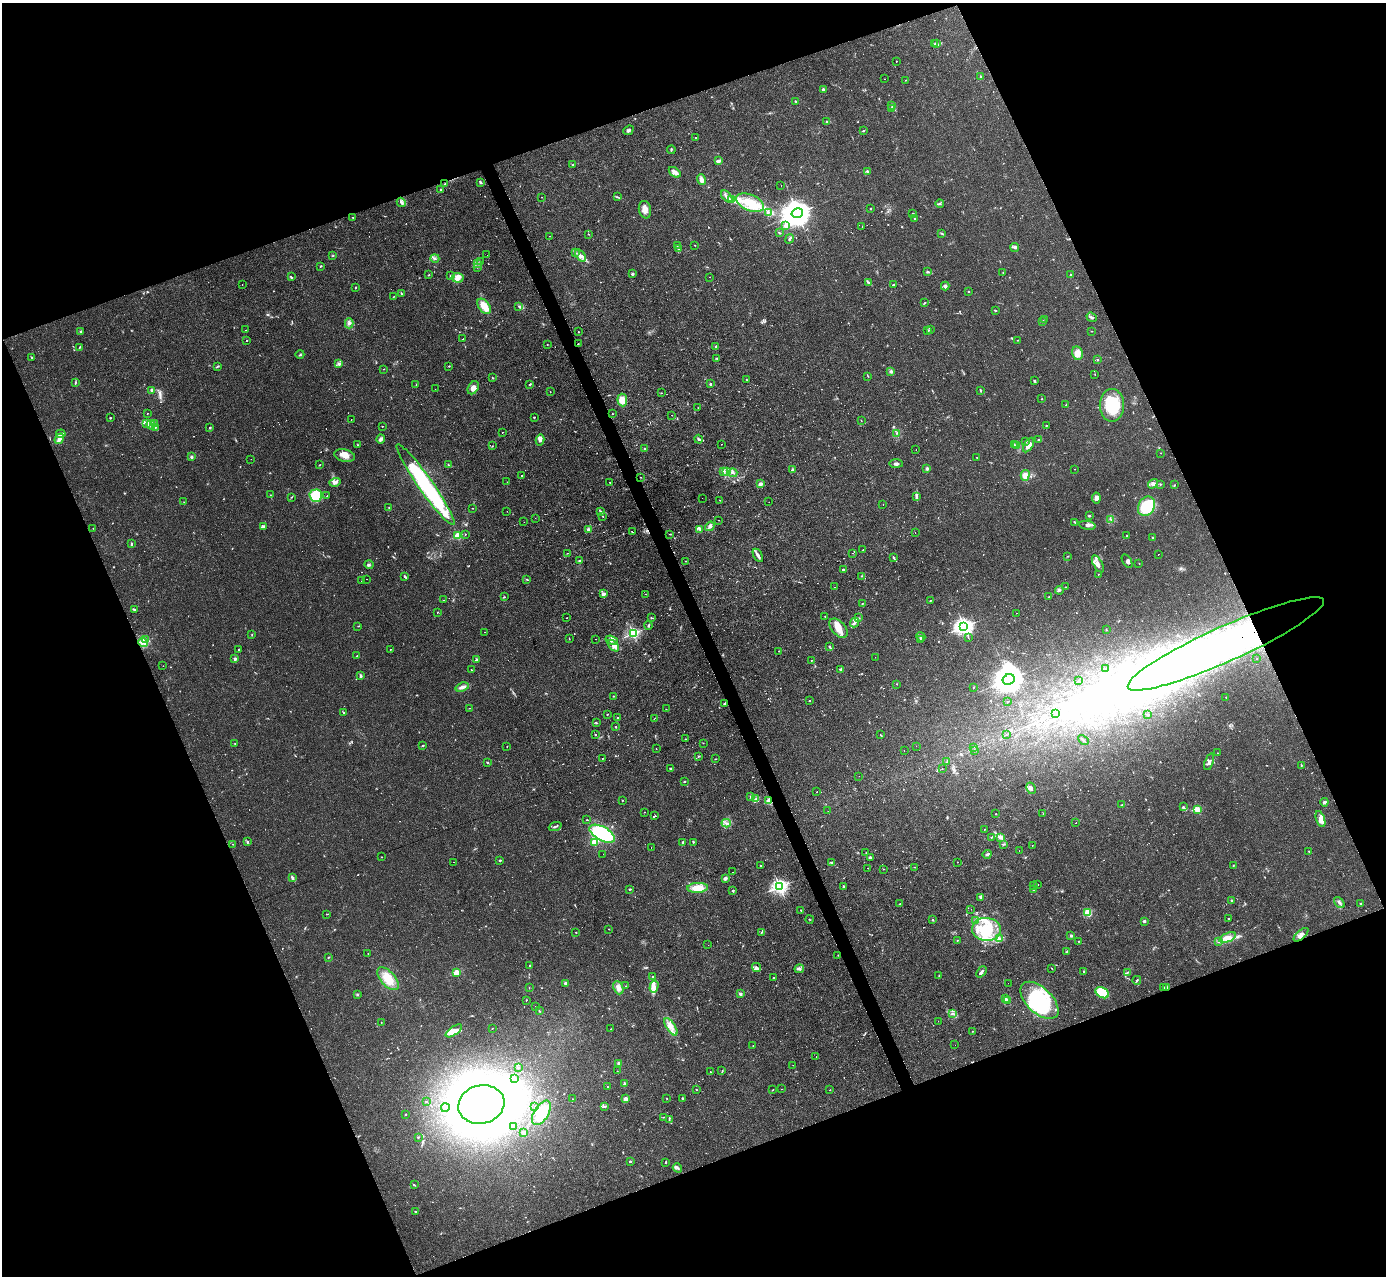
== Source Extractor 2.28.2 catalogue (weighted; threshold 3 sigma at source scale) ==
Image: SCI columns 1-5533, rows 146-5238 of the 5533 x 5515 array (HDU 1 of 3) = the unmasked area's bounding box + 8 px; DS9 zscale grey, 4 x 4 block average (1 PNG px = mean of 4 x 4 image px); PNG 1388 x 1278 px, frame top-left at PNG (2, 3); each listed source drawn as its Kron ellipse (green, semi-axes under 4 px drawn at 4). Shown black and unused: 42% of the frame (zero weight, under 2 of 3 exposures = <1% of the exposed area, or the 3 px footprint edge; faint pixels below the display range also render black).
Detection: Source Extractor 2.28.2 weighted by HDU 2 'WHT'. Background 0.0666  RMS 0.0051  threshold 0.0229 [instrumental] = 3 sigma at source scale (4.5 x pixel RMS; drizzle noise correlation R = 1.50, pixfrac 1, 0.05/0.05 arcsec/px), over >= 5 px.
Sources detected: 989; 9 too faint to see at this stretch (4 x 4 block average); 57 inside a brighter object's white glare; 52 cosmic-ray / hot-pixel residue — neither listed nor drawn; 22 coinciding with a brighter row at this scale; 53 inside a brighter listed object's ellipse — not listed separately; of the other 796, all 500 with FLUX_AUTO >= 1.09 (the completeness limit of this list) listed and drawn (296 fainter detections not listed), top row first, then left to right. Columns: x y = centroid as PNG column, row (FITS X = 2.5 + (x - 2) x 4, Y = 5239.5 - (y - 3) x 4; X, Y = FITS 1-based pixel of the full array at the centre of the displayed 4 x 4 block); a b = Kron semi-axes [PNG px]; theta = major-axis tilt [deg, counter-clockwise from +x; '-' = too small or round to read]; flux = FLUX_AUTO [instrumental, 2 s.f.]
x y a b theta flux
935 43 3 2 - 2.4
937 43 2 2 - 1.7
896 61 2 2 - 2
981 76 2 2 - 6.1
884 79 2 2 - 1.2
906 80 2 2 - 1.2
823 89 2 2 - 8.1
795 101 2 2 - 1.7
892 105 2 2 - 2.6
892 108 2 2 - 1.7
826 122 2 2 - 1.8
628 130 5 3 - 5.2
863 131 3 2 - 2.2
696 138 2 2 - 2.9
671 150 4 2 - 3.7
719 161 3 2 - 7.3
573 164 3 2 - 1.6
675 172 7 3 -37 19
867 172 4 2 - 3.3
701 180 5 3 - 16
480 182 4 2 - 4.5
445 184 3 2 - 1.4
781 186 2 2 - 1.6
441 189 2 2 - 15
727 196 7 3 -49 14
542 197 2 2 - 1.3
618 197 4 2 - 3.1
732 200 4 3 - 8.2
401 202 5 2 - 7.5
750 203 14 8 -24 65
940 203 4 2 - 3.4
871 209 2 2 - 5.8
645 210 9 6 -77 20
768 212 2 2 - 3.7
797 213 6 4 15 6500
913 213 2 2 - 1.9
353 217 2 2 - 3.5
915 219 2 2 - 5
786 226 2 2 - 61
862 227 2 2 - 1.6
779 233 3 2 - 2.1
941 233 3 2 - 2.6
589 234 2 2 - 1.4
549 236 2 2 - 2.8
790 239 5 2 - 4.5
677 245 2 2 - 2
695 245 2 2 - 1.3
1015 247 5 2 - 5.8
679 249 2 2 - 1.7
575 253 3 2 - 2.3
333 255 2 2 - 1.7
487 255 2 2 - 1.5
581 256 7 3 -52 11
435 258 4 2 - 4.1
481 262 2 2 - 1.3
477 264 2 2 - 1.2
320 266 2 2 - 2.7
478 267 4 2 - 2.9
927 271 3 2 - 3.2
1003 273 2 2 - 1.3
632 274 2 2 - 7.4
429 275 2 2 - 3.4
1071 275 2 2 - 24
450 276 3 2 - 2.8
291 277 4 2 - 3
710 277 2 2 - 9
458 278 6 5 - 13
868 282 4 2 - 3.7
242 284 2 2 - 1.4
894 285 4 2 - 4.8
945 286 4 3 - 6
355 288 2 2 - 2.1
969 291 2 2 - 2.5
401 294 3 2 - 2.4
393 297 2 2 - 1.3
924 303 3 2 - 2.6
484 306 8 5 -52 40
519 306 2 2 - 2.5
995 310 2 2 - 2.8
1092 317 5 3 - 5.3
1045 320 2 2 - 1.1
1042 321 3 2 - 2.6
349 323 5 3 - 7.8
930 329 3 2 - 2.6
245 330 2 2 - 6.8
928 331 3 2 - 1.7
1092 331 2 2 - 1.4
80 332 3 2 - 2.9
578 332 2 2 - 1.3
463 339 2 2 - 4.5
247 340 2 2 - 1.6
1018 340 2 2 - 1.3
578 344 2 2 - 1.4
547 345 2 2 - 1.3
716 346 2 2 - 3.2
79 348 3 2 - 1.9
1077 353 7 5 -79 25
300 354 4 2 - 2.9
31 357 3 2 - 2.1
717 358 4 2 - 3
1098 360 2 2 - 2.1
339 363 4 2 - 5.5
217 366 3 2 - 3.2
449 366 2 2 - 2.6
384 369 2 2 - 2.9
891 371 3 3 - 4.3
1095 374 2 2 - 1.2
868 376 2 2 - 1.5
492 378 2 2 - 2.7
746 380 3 2 - 1.3
1034 380 3 2 - 3.3
75 382 3 2 - 2.6
529 384 3 2 - 2.5
710 384 2 2 - 16
416 385 2 2 - 1.1
473 388 7 5 59 16
435 389 2 2 - 1.3
152 390 2 2 - 53
980 390 3 2 - 3.6
550 392 2 2 - 1.1
661 393 2 2 - 1.9
1042 399 2 2 - 2
622 400 6 5 - 30
1066 405 2 2 - 1.2
1112 405 16 12 -90 120
698 408 2 2 - 2.3
148 413 2 2 - 1.2
612 413 2 2 - 6.9
671 415 2 2 - 2
534 417 2 2 - 9.4
110 418 2 2 - 2.9
351 420 2 2 - 1.9
861 420 2 2 - 1.4
146 423 3 2 - 3.5
155 424 3 2 - 2.7
151 425 4 3 - 9.9
1046 425 2 2 - 1.7
382 426 2 2 - 1.9
155 427 3 2 - 2.5
210 427 2 2 - 3.2
502 432 2 2 - 3.9
896 433 2 2 - 1.7
61 434 5 3 - 7.1
59 439 6 3 54 21
381 439 5 4 - 8.1
699 439 4 3 - 6.7
540 440 5 4 - 9.6
1039 440 3 2 - 3.3
1025 441 2 2 - 3
721 444 2 2 - 1.5
358 445 2 2 - 1.8
1014 445 3 2 - 2.6
1016 445 3 2 - 2.9
1029 445 8 4 57 22
492 446 3 2 - 1.3
645 449 3 2 - 5
916 449 2 2 - 4.5
1161 453 2 2 - 1.8
344 455 10 6 -14 21
191 457 2 2 - 29
977 457 2 2 - 1.6
251 459 2 2 - 1.1
896 464 7 3 -2 7.1
320 465 2 2 - 2.1
448 465 3 2 - 2.1
927 468 2 2 - 10
792 469 3 3 - 3.9
1075 469 2 2 - 1.2
724 472 2 2 - 1.4
726 472 2 2 - 3.3
733 473 4 2 - 4.3
1025 475 5 4 - 24
521 476 2 2 - 5.4
641 477 2 2 - 2.3
335 482 5 3 - 8.5
507 482 2 2 - 1.2
610 482 2 2 - 2.3
760 484 2 2 - 58
1153 484 5 3 - 9
1160 484 2 2 - 1.8
426 485 49 7 -55 430
1174 485 2 2 - 1.3
270 495 2 2 - 1.2
316 496 6 6 - 110
327 496 2 2 - 3.8
916 496 3 2 - 4.3
291 497 2 2 - 1.5
702 498 2 2 - 1.2
1096 498 5 3 - 10
720 500 2 2 - 1.2
184 502 2 2 - 1.2
769 502 2 2 - 1.2
883 504 2 2 - 1.4
1147 506 10 8 59 170
389 507 2 2 - 2
473 508 2 2 - 1.1
507 511 2 2 - 1.3
601 511 2 2 - 1.7
602 516 3 2 - 1.5
1089 516 2 2 - 4.9
535 518 2 2 - 1.7
1111 519 2 2 - 1.4
718 520 2 2 - 3.6
524 522 2 2 - 1.2
1075 522 3 2 - 3
1087 525 8 3 -9 10
710 526 5 3 - 6.9
263 527 4 3 - 5.4
93 528 2 2 - 1.1
588 529 3 3 - 5.8
700 529 4 2 - 4.4
632 532 2 2 - 2.8
915 532 2 2 - 1.2
465 534 2 2 - 2.9
670 534 2 2 - 1.2
457 536 2 2 - 200
1127 536 2 2 - 1.4
1152 537 2 2 - 3
131 544 3 2 - 3.6
863 549 2 2 - 3
568 553 2 2 - 1.2
852 553 2 2 - 5.2
1158 554 2 2 - 3.6
758 555 7 3 -60 10
1067 556 2 2 - 1.3
894 557 4 2 - 4.7
579 560 3 2 - 3.4
685 561 2 2 - 1.2
1127 561 7 3 -57 8.6
1139 563 2 2 - 2.1
1098 564 9 4 -61 15
369 565 4 2 - 2.6
843 570 2 2 - 23
1098 574 2 2 - 1.7
862 576 2 2 - 1.3
405 577 4 2 - 4.2
367 579 2 2 - 2.4
527 579 3 2 - 2
362 580 2 2 - 1.4
834 587 2 2 - 5.9
1065 587 2 2 - 1.4
1059 590 4 2 - 4.4
603 594 4 2 - 8.8
646 594 2 2 - 1.5
504 597 3 2 - 2.3
1049 597 2 2 - 1.5
443 600 2 2 - 2.8
930 600 2 2 - 1.7
862 603 2 2 - 3.3
134 609 3 2 - 5.2
437 612 2 2 - 1.4
1016 613 2 2 - 1.4
825 616 2 2 - 1.8
566 618 2 2 - 6.9
651 618 2 2 - 2.2
859 618 2 2 - 1.1
855 623 5 2 - 8.4
648 625 4 2 - 3.5
358 626 2 2 - 1.6
964 626 3 3 - 1500
838 628 11 7 -47 35
1106 629 2 2 - 1.1
485 632 2 2 - 2.8
633 633 2 2 - 520
252 634 2 2 - 2.1
921 637 5 3 - 5.9
968 637 2 2 - 1.7
569 639 2 2 - 1.3
596 639 2 2 - 1.5
146 640 2 2 - 2.9
612 640 6 4 -20 11
920 640 3 2 - 7.8
143 643 5 4 - 15
1226 644 107 17 24 1000
613 646 7 3 -48 20
829 647 3 2 - 4
390 649 2 2 - 1.9
239 650 2 2 - 1.9
779 651 2 2 - 1.4
357 656 2 2 - 1.9
875 657 2 2 - 2.7
235 659 2 2 - 34
1257 659 2 2 - 1.2
476 660 3 2 - 4.6
811 660 2 2 - 1.3
163 666 2 2 - 1.9
1106 668 2 2 - 1.5
840 669 3 2 - 3.7
471 670 2 2 - 1.3
360 675 4 2 - 4.3
1008 679 6 5 - 6100
1078 681 2 2 - 1.4
897 684 2 2 - 1.1
462 687 7 3 19 11
974 687 2 2 - 1.4
613 696 2 2 - 2.5
1226 697 2 2 - 1.7
809 701 2 2 - 5
1008 701 2 2 - 1.4
725 703 3 2 - 3
469 708 2 2 - 1.1
666 709 2 2 - 1.8
344 713 3 2 - 2.8
607 714 2 2 - 2
1056 714 3 2 - 2.3
1148 714 2 2 - 6.3
618 717 2 2 - 2.4
655 718 3 2 - 1.5
596 723 3 2 - 2.7
616 727 2 2 - 7
595 735 2 2 - 77
881 735 3 2 - 1.5
1007 735 2 2 - 1.4
685 739 2 2 - 1.5
1083 740 6 2 -47 3.9
235 743 2 2 - 2.1
703 743 2 2 - 1.6
423 745 3 2 - 2.9
507 746 2 2 - 1.2
916 746 2 2 - 2.7
974 747 2 2 - 1.2
656 748 2 2 - 1.1
975 750 3 2 - 1.5
904 751 2 2 - 1.6
1217 753 2 2 - 1.5
698 756 2 2 - 2.7
603 758 2 2 - 1.4
715 759 2 2 - 1.8
487 762 2 2 - 11
947 762 3 2 - 2.8
1209 762 9 3 71 8.5
1301 765 3 2 - 1.5
671 768 3 2 - 5.9
942 769 2 2 - 5.3
859 776 2 2 - 1.5
684 782 3 2 - 2.8
1031 788 6 3 -62 10
817 792 2 2 - 2.3
750 796 2 2 - 1.5
755 799 4 2 - 4
622 800 2 2 - 1.8
769 801 2 2 - 160
1324 802 4 2 - 7.1
1122 805 2 2 - 2
1183 807 3 2 - 3
1197 810 2 2 - 110
828 811 2 2 - 5.6
645 812 2 2 - 1.2
996 814 2 2 - 1.5
1043 814 2 2 - 1.4
655 816 2 2 - 16
1320 819 8 3 -71 24
587 820 2 2 - 1.6
726 823 4 2 - 5.9
1075 823 2 2 - 2.1
555 827 6 2 22 5.3
985 829 2 2 - 1.9
602 834 14 7 -29 230
991 837 2 2 - 1.8
1000 838 4 3 - 7.7
247 842 2 2 - 4.6
594 842 2 2 - 150
683 842 2 2 - 12
693 842 2 2 - 2.3
233 844 2 2 - 1.4
1003 844 3 2 - 2.7
1032 845 2 2 - 1.2
651 848 2 2 - 2.4
1019 851 2 2 - 1.3
1309 851 2 2 - 1.1
866 853 2 2 - 1.2
603 854 2 2 - 1.2
987 854 4 2 - 5
381 857 2 2 - 1.7
870 857 3 2 - 4.6
500 860 2 2 - 5.7
454 862 2 2 - 1.2
831 862 4 2 - 3
957 862 2 2 - 1.6
1233 865 2 2 - 1.5
761 866 2 2 - 2.3
915 867 2 2 - 1.1
867 868 2 2 - 1.5
883 869 2 2 - 1.7
733 872 2 2 - 1.9
292 878 4 3 - 6.7
725 878 3 2 - 10
1038 884 2 2 - 3
1034 886 2 2 - 2.7
780 887 3 2 - 970
843 887 2 2 - 3.7
698 888 10 5 3 47
629 889 3 2 - 2.3
1033 889 2 2 - 23
733 890 2 2 - 2.3
981 897 3 3 - 8
1231 900 2 2 - 4.6
1339 903 6 3 -49 6.7
1361 903 2 2 - 2.8
900 904 2 2 - 1.5
971 909 2 2 - 1.2
801 910 2 2 - 15
1088 913 3 2 - 100
326 914 2 2 - 1.3
1228 918 2 2 - 3.3
809 919 4 2 - 1.5
933 920 2 2 - 5.4
975 920 3 2 - 4.2
1144 921 2 2 - 7.9
609 929 2 2 - 1.1
986 929 14 11 -4 95
576 932 2 2 - 1.6
761 933 3 2 - 2.9
1301 935 9 3 41 12
1071 936 2 2 - 7.6
1228 937 9 3 21 16
1000 938 2 2 - 3.7
957 940 2 2 - 1.5
1079 941 2 2 - 1.9
1219 942 4 2 - 3.4
708 945 2 2 - 2
1067 951 2 2 - 2.1
368 954 2 2 - 1.2
838 955 2 2 - 1.2
328 957 3 2 - 2.5
530 966 3 2 - 2.7
757 967 5 3 - 7.2
799 969 5 2 - 4.9
1052 969 2 2 - 1.3
981 972 6 2 49 9.8
1084 972 3 2 - 2.7
456 973 2 2 - 140
1127 973 3 2 - 2.5
652 976 2 2 - 1.7
939 976 2 2 - 1.3
774 978 2 2 - 3.6
388 979 14 7 -48 54
1137 980 4 2 - 3.2
565 983 2 2 - 12
1008 983 2 2 - 1.3
626 986 2 2 - 2.2
654 986 6 4 74 14
529 988 2 2 - 1.3
618 988 7 5 -70 17
1164 988 3 2 - 4.6
1167 988 4 2 - 5
1102 993 7 5 -32 87
357 994 2 2 - 1.6
740 994 2 2 - 6.3
1005 998 4 3 - 11
526 1000 2 2 - 1.7
1008 1000 4 2 - 7.1
1039 1000 23 12 -44 240
535 1007 2 2 - 1.4
539 1011 2 2 - 2.2
952 1013 3 2 - 2.9
938 1021 2 2 - 1.5
381 1023 2 2 - 1.6
671 1027 10 4 -57 21
492 1028 2 2 - 1.5
611 1029 2 2 - 2
454 1031 9 4 36 17
972 1031 2 2 - 1.7
753 1045 2 2 - 1.2
955 1045 2 2 - 1.6
816 1056 2 2 - 1.6
619 1064 3 2 - 12
793 1065 2 2 - 1.8
519 1068 3 2 - 2
617 1071 2 2 - 1.3
722 1071 3 2 - 2.3
710 1072 2 2 - 1.4
514 1079 3 2 - 2.7
624 1084 4 2 - 4.1
607 1086 2 2 - 1.1
782 1089 2 2 - 1.2
697 1090 2 2 - 1.2
773 1090 3 2 - 1.9
830 1090 2 2 - 2.9
667 1098 2 2 - 1.3
573 1099 2 2 - 1.3
625 1099 2 2 - 28
682 1099 3 2 - 3.2
426 1102 2 2 - 1.3
481 1104 23 19 14 2300
535 1107 2 2 - 1.2
605 1107 2 2 - 1.5
445 1108 4 2 - 2.9
541 1113 14 7 58 68
405 1114 2 2 - 3
663 1117 2 2 - 1.7
669 1119 3 2 - 2.5
513 1126 3 2 - 1.7
524 1133 3 2 - 11
418 1137 2 2 - 1.9
630 1161 2 2 - 13
666 1162 2 2 - 2.7
677 1168 5 2 - 5.6
414 1185 3 2 - 2.2
415 1212 2 2 - 2.1
Overlapping masked pixels (flux is a lower limit): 3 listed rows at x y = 578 344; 769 801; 1167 988
Diffuse or blended objects may show on this block-average render without a row.